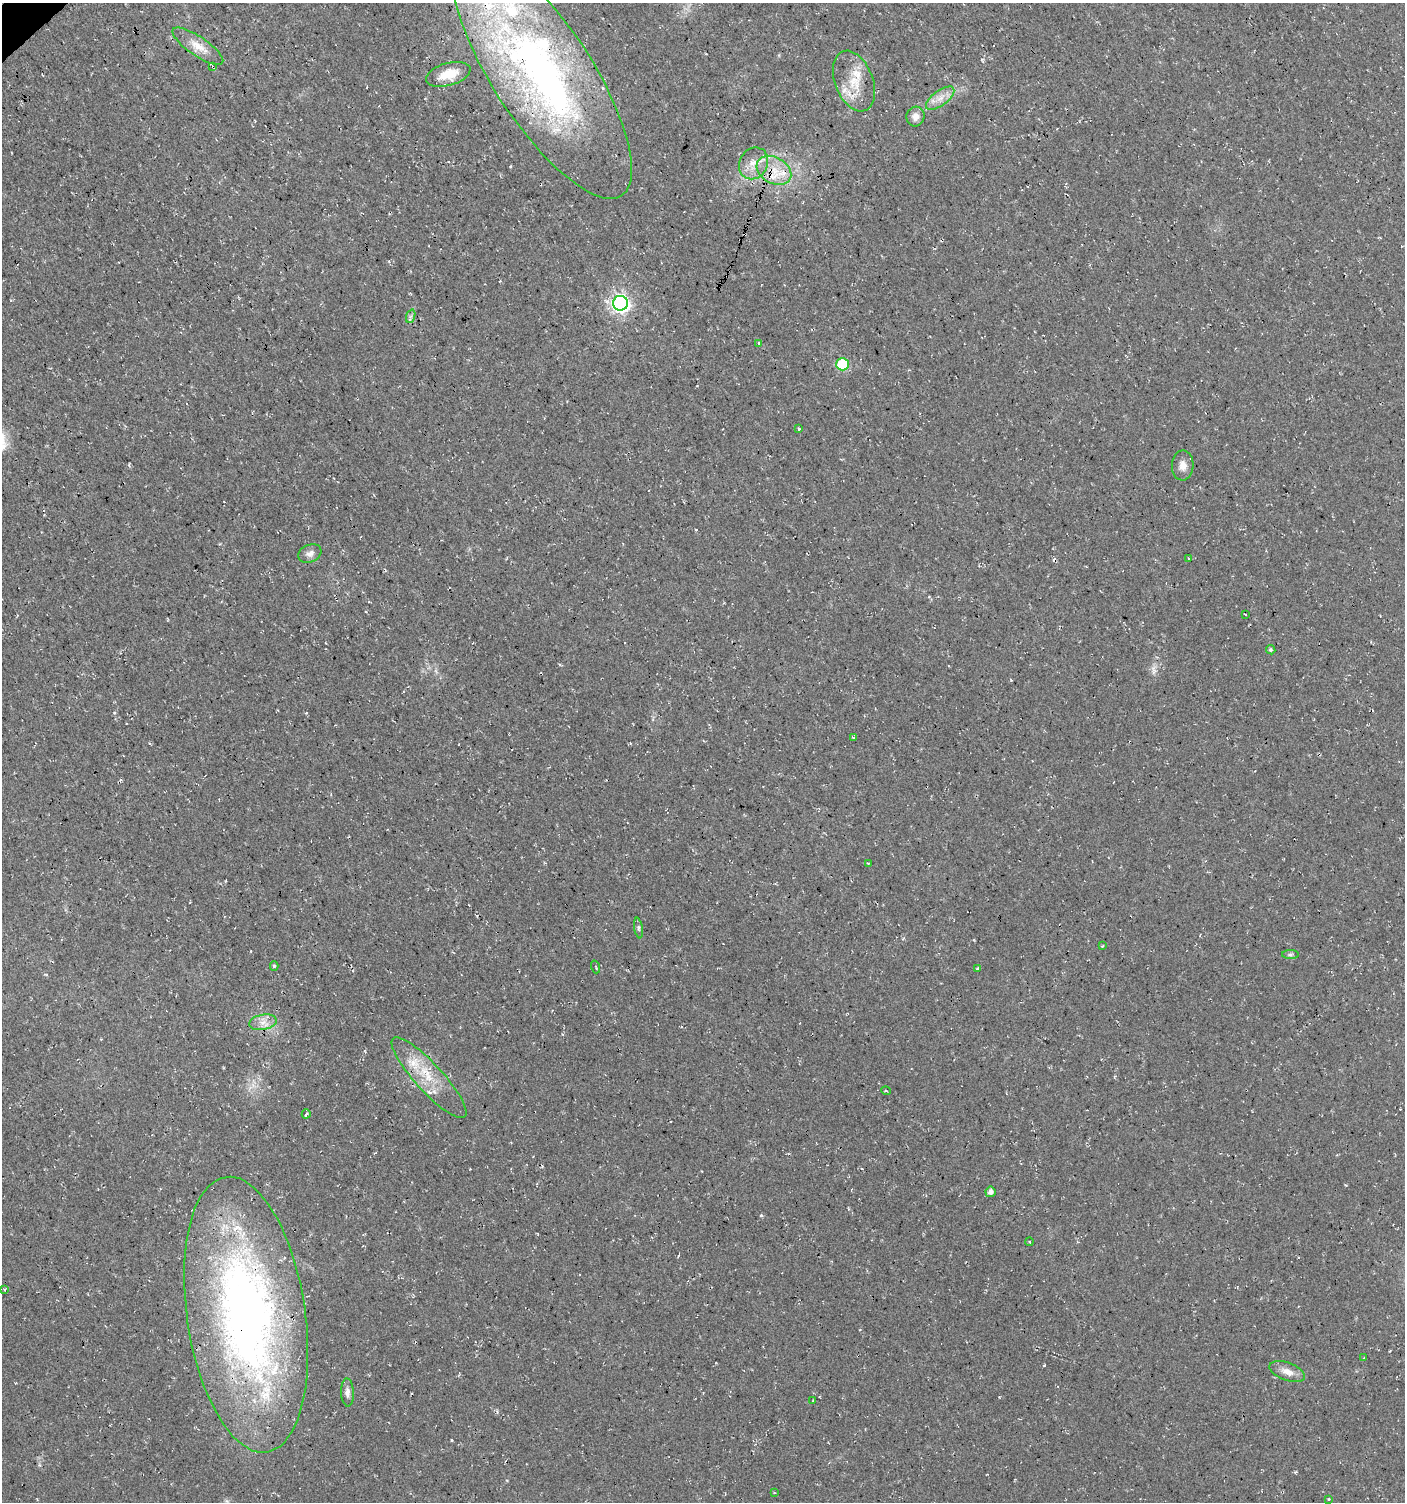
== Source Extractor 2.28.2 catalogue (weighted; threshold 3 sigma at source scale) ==
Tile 11 of 4 x 4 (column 3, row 3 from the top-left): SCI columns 2950-4352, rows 1505-3004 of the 5964 x 6007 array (HDU 1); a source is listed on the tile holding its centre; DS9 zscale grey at full resolution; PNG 1407 x 1504 px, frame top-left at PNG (2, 3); each listed source drawn as its Kron ellipse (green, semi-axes under 4 px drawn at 4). Shown black and unused: <1% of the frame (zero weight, under 3 of 4 exposures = <1% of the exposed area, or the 3 px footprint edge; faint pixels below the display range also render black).
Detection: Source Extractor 2.28.2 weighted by HDU 2 'WHT'; one run over the whole footprint, this tile lists its part. Background 0.00915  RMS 0.0049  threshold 0.022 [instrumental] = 3 sigma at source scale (4.5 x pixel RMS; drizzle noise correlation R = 1.50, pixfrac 1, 0.0396/0.0396 arcsec/px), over >= 5 px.
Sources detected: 52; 3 cosmic-ray / hot-pixel residue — neither listed nor drawn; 8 inside a brighter listed object's ellipse — not listed separately; the other 41 listed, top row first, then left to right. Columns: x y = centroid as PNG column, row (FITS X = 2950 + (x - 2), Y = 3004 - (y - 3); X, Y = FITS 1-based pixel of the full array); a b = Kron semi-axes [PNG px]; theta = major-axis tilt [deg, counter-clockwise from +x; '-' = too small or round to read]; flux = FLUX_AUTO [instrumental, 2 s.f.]
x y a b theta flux
198 46 30 9 -34 7.5
213 67 4 3 - 0.79
542 73 146 49 -57 280
448 74 23 11 16 9.1
854 81 32 19 -69 15
940 98 17 7 37 4.7
915 117 10 9 - 3.5
754 163 16 14 60 7.3
774 170 18 13 -28 11
620 303 7 7 - 170
411 316 7 4 71 1.1
759 344 4 2 - 0.43
842 364 6 6 - 33
799 429 3 3 - 0.45
1183 465 15 11 88 4
310 554 12 8 22 2.6
1189 559 3 2 - 0.52
1245 615 3 2 - 0.87
1271 650 5 4 - 0.97
853 737 3 3 - 1
868 863 3 3 - 0.52
638 928 10 4 -80 1.1
1102 946 3 2 - 0.45
1290 954 8 4 1 0.95
274 966 5 4 - 0.69
596 967 6 4 -72 0.69
977 969 4 3 - 0.6
263 1022 14 7 11 4
429 1078 53 14 -48 17
886 1091 5 3 - 0.38
306 1114 4 3 - 1.6
990 1192 5 5 - 2.2
1030 1242 4 3 - 0.39
4 1289 4 3 - 0.75
246 1315 139 59 -81 350
1364 1358 3 3 - 0.59
1287 1372 18 9 -20 4.8
347 1392 14 6 -88 2.5
813 1401 3 2 - 0.39
774 1493 4 3 - 0.4
1329 1499 3 3 - 0.38
Overlapping masked pixels (flux is a lower limit): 4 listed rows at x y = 213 67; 542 73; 774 170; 246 1315
Isophote crosses this tile's border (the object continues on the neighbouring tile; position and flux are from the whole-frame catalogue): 1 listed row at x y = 542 73
Unlisted compact peaks at least as high as the median listed source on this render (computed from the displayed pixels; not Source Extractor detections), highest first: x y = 761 1215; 1044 1365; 451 1440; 114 713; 1153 668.